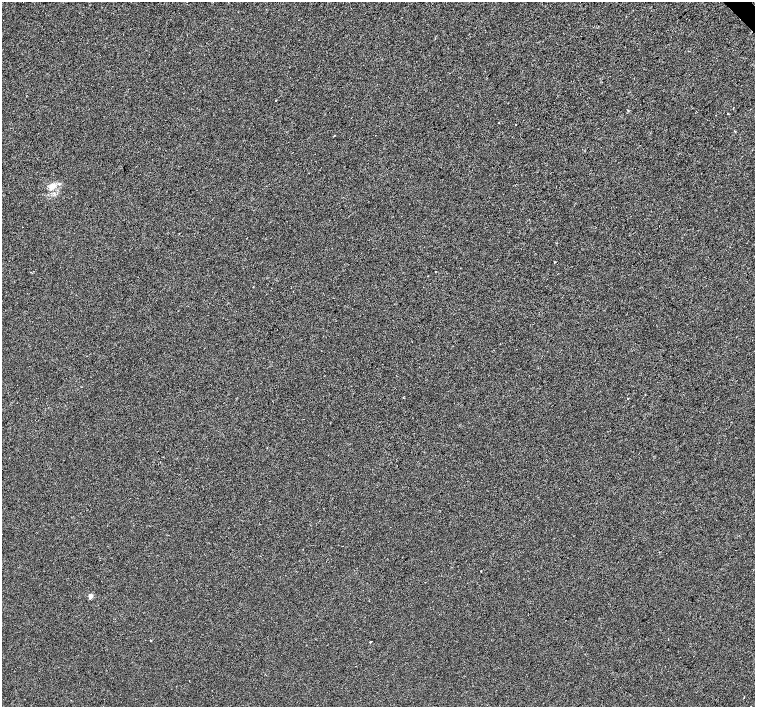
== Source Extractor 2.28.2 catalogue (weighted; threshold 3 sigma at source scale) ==
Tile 10 of 4 x 4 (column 2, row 3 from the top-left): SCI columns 1510-3015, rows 1628-3036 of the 6027 x 6009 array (HDU 1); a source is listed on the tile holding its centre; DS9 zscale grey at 2 x 2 block average (1 PNG px = mean of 2 x 2 image px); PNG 757 x 709 px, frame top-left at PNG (2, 2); no overlay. Shown black and unused: <1% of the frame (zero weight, under 2 of 3 exposures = <1% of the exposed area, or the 3 px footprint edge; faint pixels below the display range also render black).
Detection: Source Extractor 2.28.2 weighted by HDU 2 'WHT'; one run over the whole footprint, this tile lists its part. Background -5.07e-04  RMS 0.0041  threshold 0.0186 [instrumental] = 3 sigma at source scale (4.5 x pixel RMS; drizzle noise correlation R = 1.50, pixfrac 1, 0.0396/0.0396 arcsec/px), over >= 5 px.
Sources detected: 13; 1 inside a brighter listed object's ellipse — not listed separately; the other 12 listed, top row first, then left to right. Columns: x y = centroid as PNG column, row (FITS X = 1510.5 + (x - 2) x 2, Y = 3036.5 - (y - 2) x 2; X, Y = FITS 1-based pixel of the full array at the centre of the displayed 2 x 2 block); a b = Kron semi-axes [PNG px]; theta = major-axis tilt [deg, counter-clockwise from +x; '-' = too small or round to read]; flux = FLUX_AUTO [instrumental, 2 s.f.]
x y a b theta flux
276 100 2 2 - 0.44
499 123 2 2 - 0.42
515 125 2 2 - 0.99
334 136 2 2 - 0.49
52 186 10 6 41 6.3
555 262 2 2 - 0.83
253 287 2 2 - 0.41
645 395 2 2 - 0.42
481 571 2 2 - 1
90 596 2 2 - 11
151 640 2 2 - 0.65
371 642 2 2 - 4.1
Diffuse or blended objects may show on this block-average render without a row.